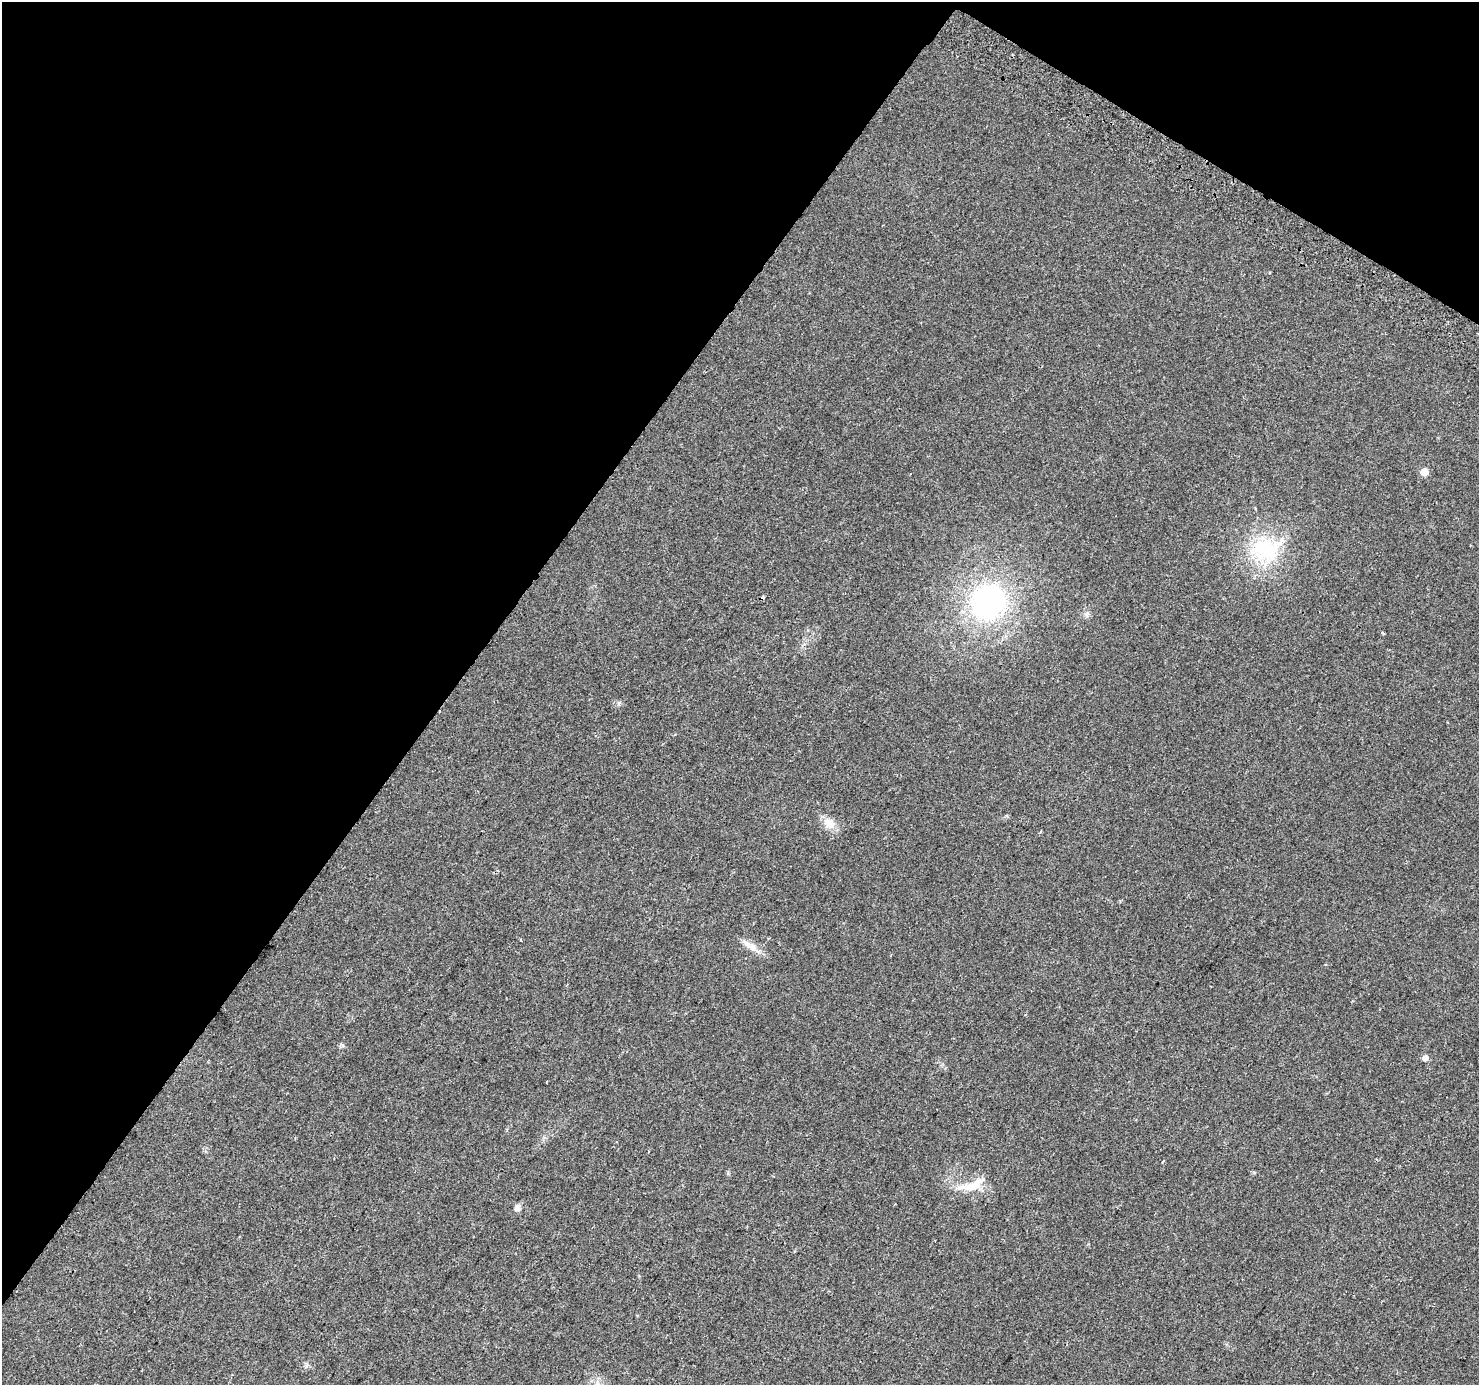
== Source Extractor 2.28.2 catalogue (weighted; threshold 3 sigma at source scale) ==
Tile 2 of 4 x 4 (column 2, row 1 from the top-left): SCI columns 1504-2980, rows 4374-5756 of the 5967 x 6046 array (HDU 1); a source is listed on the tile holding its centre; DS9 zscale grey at full resolution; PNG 1481 x 1387 px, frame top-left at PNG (2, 2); no overlay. Shown black and unused: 35% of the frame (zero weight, under 2 of 3 exposures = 2% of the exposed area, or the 3 px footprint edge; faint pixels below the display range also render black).
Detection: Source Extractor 2.28.2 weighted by HDU 2 'WHT'; one run over the whole footprint, this tile lists its part. Background 0.0422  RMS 0.0063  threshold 0.0285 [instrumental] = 3 sigma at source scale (4.5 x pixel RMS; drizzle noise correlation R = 1.50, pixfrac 1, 0.0396/0.0396 arcsec/px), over >= 5 px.
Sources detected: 13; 1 cosmic-ray / hot-pixel residue — not listed; the other 12 listed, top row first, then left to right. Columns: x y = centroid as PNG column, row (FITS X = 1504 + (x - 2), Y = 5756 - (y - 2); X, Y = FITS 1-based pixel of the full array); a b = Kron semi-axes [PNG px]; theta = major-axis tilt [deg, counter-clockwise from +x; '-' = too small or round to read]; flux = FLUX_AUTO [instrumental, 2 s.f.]
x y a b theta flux
1424 472 5 5 - 13
1265 549 47 34 8 49
989 602 38 35 43 120
1087 614 9 4 77 1.3
619 703 7 4 72 0.96
829 823 18 12 -43 7.1
521 940 3 3 - 1.2
751 946 30 7 -36 6.3
342 1045 8 4 -38 1.1
1425 1058 5 5 - 4.4
973 1186 33 12 9 13
517 1208 8 7 - 2.4
Unlisted compact peaks at least as high as the median listed source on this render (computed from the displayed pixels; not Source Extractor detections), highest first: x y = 1254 1172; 306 1366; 728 1173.